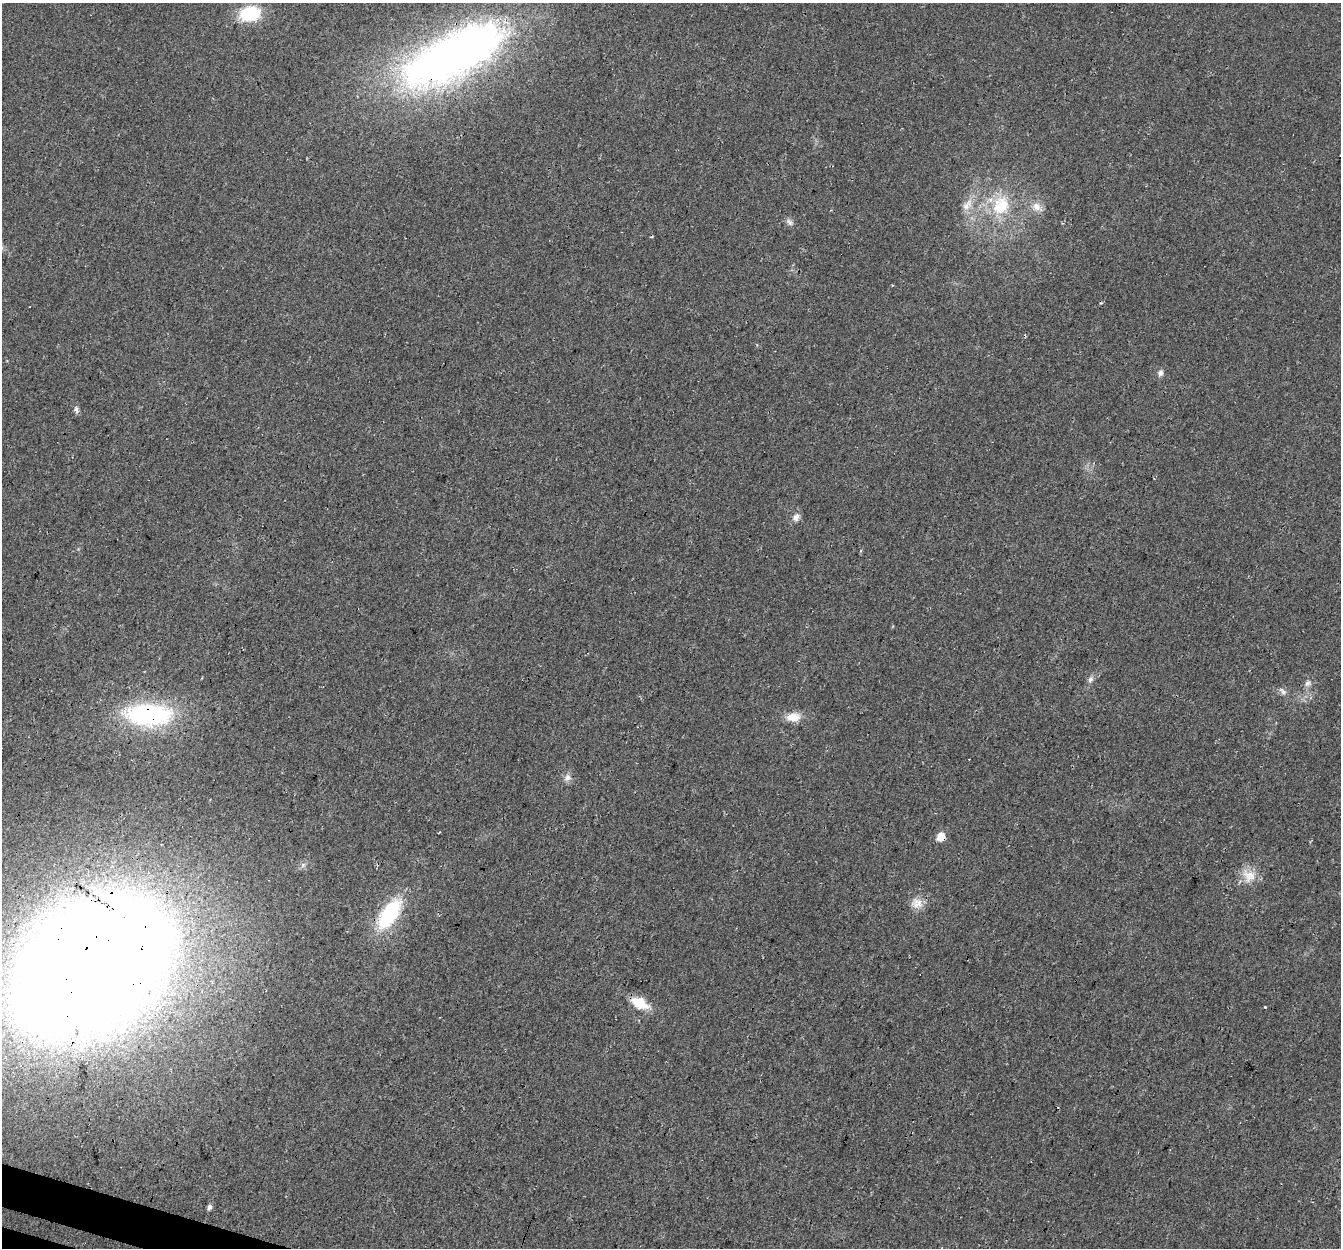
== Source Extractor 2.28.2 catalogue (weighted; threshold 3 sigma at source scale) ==
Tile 7 of 4 x 4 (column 3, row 2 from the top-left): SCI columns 2698-4036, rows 2767-4012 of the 5404 x 5593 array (HDU 1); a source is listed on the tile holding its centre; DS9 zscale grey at full resolution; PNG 1343 x 1250 px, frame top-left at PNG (2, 3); no overlay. Shown black and unused: <1% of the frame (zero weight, under 3 of 4 exposures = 5% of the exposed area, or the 3 px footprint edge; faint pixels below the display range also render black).
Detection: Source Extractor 2.28.2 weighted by HDU 2 'WHT'; one run over the whole footprint, this tile lists its part. Background 0.0231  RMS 0.0069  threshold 0.0312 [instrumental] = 3 sigma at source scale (4.5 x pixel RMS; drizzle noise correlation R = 1.50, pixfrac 1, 0.0396/0.0396 arcsec/px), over >= 5 px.
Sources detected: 23; all 23 listed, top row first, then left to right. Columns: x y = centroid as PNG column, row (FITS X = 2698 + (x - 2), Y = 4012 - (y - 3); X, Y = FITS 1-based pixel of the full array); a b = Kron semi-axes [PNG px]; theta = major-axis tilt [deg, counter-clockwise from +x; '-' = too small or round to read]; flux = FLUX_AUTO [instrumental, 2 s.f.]
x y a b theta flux
250 13 21 15 13 35
453 55 122 45 28 420
967 205 18 10 51 7.5
1001 206 27 22 67 32
1037 207 16 10 -45 6.6
789 222 11 6 -50 2.5
1160 373 9 7 77 2.4
76 409 11 5 -69 2.1
796 517 10 8 60 3.9
1090 679 9 7 70 2.6
1307 683 8 7 - 2.5
1282 691 13 6 -45 2.7
149 715 57 26 -1 93
793 717 17 11 6 9.1
567 777 10 8 54 3.6
941 837 6 6 - 15
1249 876 20 18 -41 12
917 903 16 14 -24 7.8
389 914 33 15 56 54
91 967 102 58 40 3000
640 1003 20 11 -28 17
1265 1007 3 3 - 0.98
209 1207 7 5 69 2.4
Overlapping masked pixels (flux is a lower limit): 4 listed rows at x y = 453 55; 149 715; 941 837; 91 967
Isophote crosses this tile's border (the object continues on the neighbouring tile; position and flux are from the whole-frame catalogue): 1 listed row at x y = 453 55